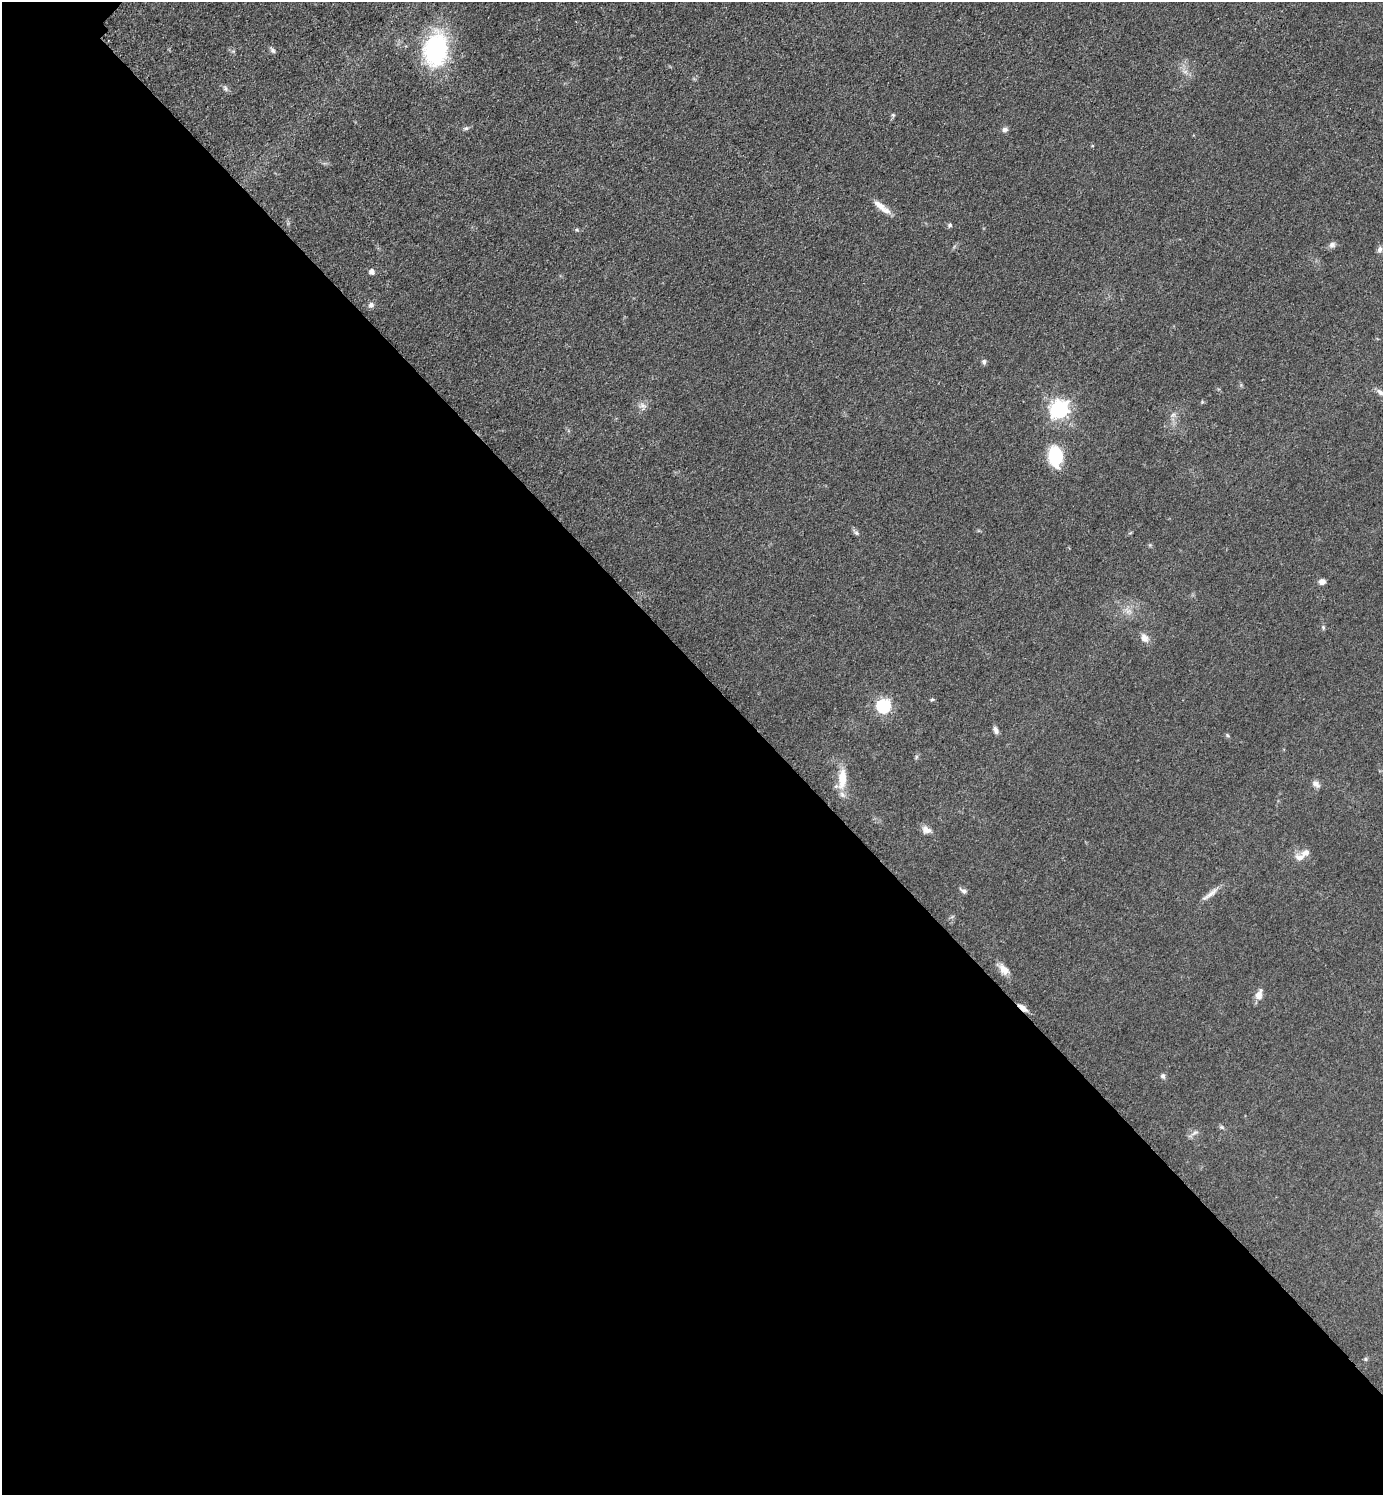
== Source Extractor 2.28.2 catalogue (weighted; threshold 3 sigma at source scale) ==
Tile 14 of 4 x 4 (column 2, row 4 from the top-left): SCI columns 1592-2972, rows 19-1511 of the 6048 x 6047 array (HDU 1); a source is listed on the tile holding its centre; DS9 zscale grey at full resolution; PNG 1385 x 1497 px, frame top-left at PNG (2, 2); no overlay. Shown black and unused: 56% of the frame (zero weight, under 3 of 5 exposures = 4% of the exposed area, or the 3 px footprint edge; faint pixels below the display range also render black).
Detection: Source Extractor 2.28.2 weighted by HDU 2 'WHT'; one run over the whole footprint, this tile lists its part. Background 0.0493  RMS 0.0053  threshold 0.0237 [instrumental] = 3 sigma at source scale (4.5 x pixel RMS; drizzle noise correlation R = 1.50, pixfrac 1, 0.05/0.05 arcsec/px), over >= 5 px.
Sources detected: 41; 1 inside a brighter listed object's ellipse — not listed separately; the other 40 listed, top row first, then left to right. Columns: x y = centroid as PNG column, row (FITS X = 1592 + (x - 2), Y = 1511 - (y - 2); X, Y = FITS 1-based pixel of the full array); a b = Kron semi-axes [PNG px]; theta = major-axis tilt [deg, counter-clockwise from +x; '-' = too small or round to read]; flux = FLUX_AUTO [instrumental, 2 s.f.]
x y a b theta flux
272 50 9 5 -46 1.3
436 50 37 25 81 60
226 89 8 3 -72 0.98
893 115 5 4 - 0.68
466 128 9 5 21 1.2
1005 129 8 6 3 1.6
880 205 23 8 -42 5.5
950 225 5 5 - 0.87
1332 245 9 7 13 1.8
1380 250 8 6 70 1.5
372 272 5 5 - 2.7
371 305 8 7 - 1.8
984 361 7 6 - 1.2
1380 392 13 6 -38 2.2
643 406 11 8 -60 2.5
1059 409 7 7 - 220
1056 456 21 14 -85 26
856 533 7 5 -44 1.1
1322 582 7 6 - 2.6
1128 611 9 4 37 1.8
1323 627 6 4 -79 0.8
1145 638 12 9 -55 3.6
932 699 5 5 - 0.68
883 706 6 6 - 85
996 730 10 6 -71 1.9
1227 735 6 4 -46 0.72
916 757 7 4 72 0.8
842 779 29 10 86 11
1316 784 11 7 -43 2.2
926 830 13 8 -22 3.2
1300 857 15 8 -16 3.5
963 891 11 5 -29 1.4
1210 894 29 5 37 3.9
1004 969 17 10 -50 4.7
1259 995 12 7 70 4.5
1023 1008 14 5 -36 3
1163 1076 7 6 - 1.4
1222 1127 7 5 -21 0.97
1195 1133 12 4 23 1.6
1365 1359 5 5 - 0.74
Overlapping masked pixels (flux is a lower limit): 1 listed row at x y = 1023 1008